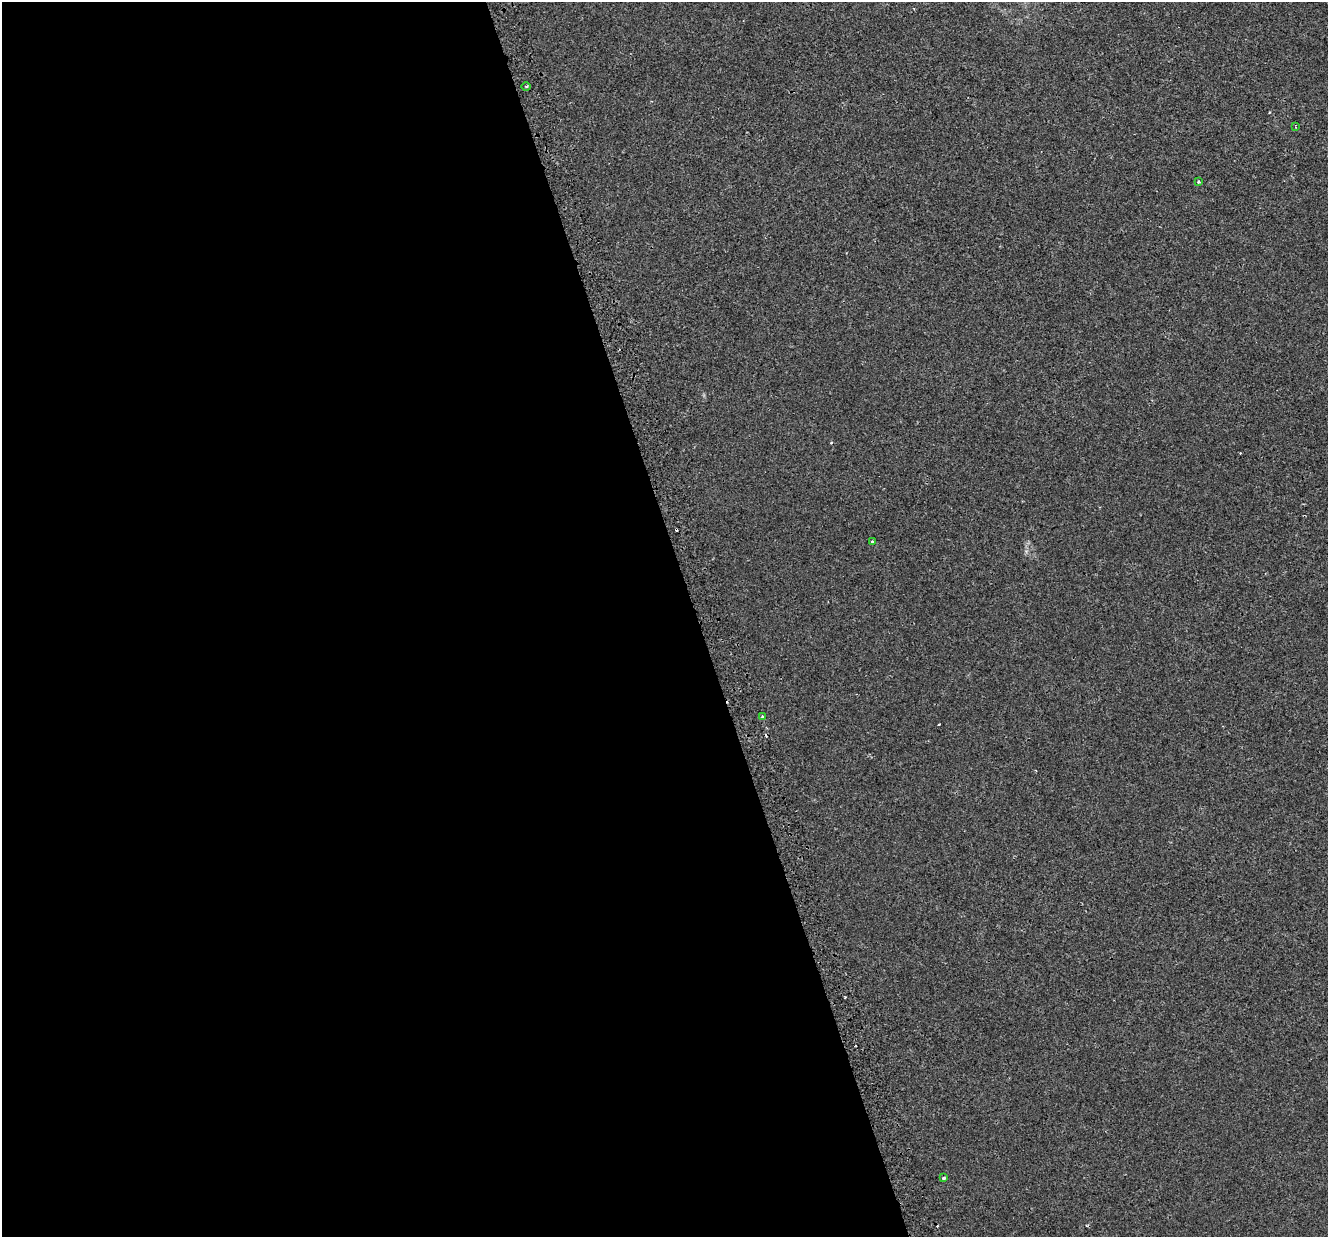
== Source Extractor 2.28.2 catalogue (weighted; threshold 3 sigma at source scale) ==
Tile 9 of 4 x 4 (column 1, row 3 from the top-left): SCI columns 45-1370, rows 1390-2624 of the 5395 x 5196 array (HDU 1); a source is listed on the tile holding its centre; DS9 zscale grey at full resolution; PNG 1330 x 1239 px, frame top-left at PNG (2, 2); each listed source drawn as its Kron ellipse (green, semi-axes under 4 px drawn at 4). Shown black and unused: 52% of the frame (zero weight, under 2 of 3 exposures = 3% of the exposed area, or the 3 px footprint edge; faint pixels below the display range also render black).
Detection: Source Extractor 2.28.2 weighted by HDU 2 'WHT'; one run over the whole footprint, this tile lists its part. Background 4.12e-05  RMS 0.0025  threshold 0.0113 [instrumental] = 3 sigma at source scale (4.5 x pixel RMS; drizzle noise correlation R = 1.50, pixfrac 1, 0.0396/0.0396 arcsec/px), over >= 5 px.
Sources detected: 9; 3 cosmic-ray / hot-pixel residue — neither listed nor drawn; the other 6 listed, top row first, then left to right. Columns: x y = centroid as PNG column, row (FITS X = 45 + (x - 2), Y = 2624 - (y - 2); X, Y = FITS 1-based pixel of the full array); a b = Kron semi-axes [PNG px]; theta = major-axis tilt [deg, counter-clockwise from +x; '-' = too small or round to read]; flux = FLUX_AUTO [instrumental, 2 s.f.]
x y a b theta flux
526 87 5 3 - 0.29
1296 127 4 2 - 0.17
1198 182 3 3 - 0.39
873 541 3 3 - 0.39
762 717 4 3 - 0.3
943 1178 4 3 - 0.32